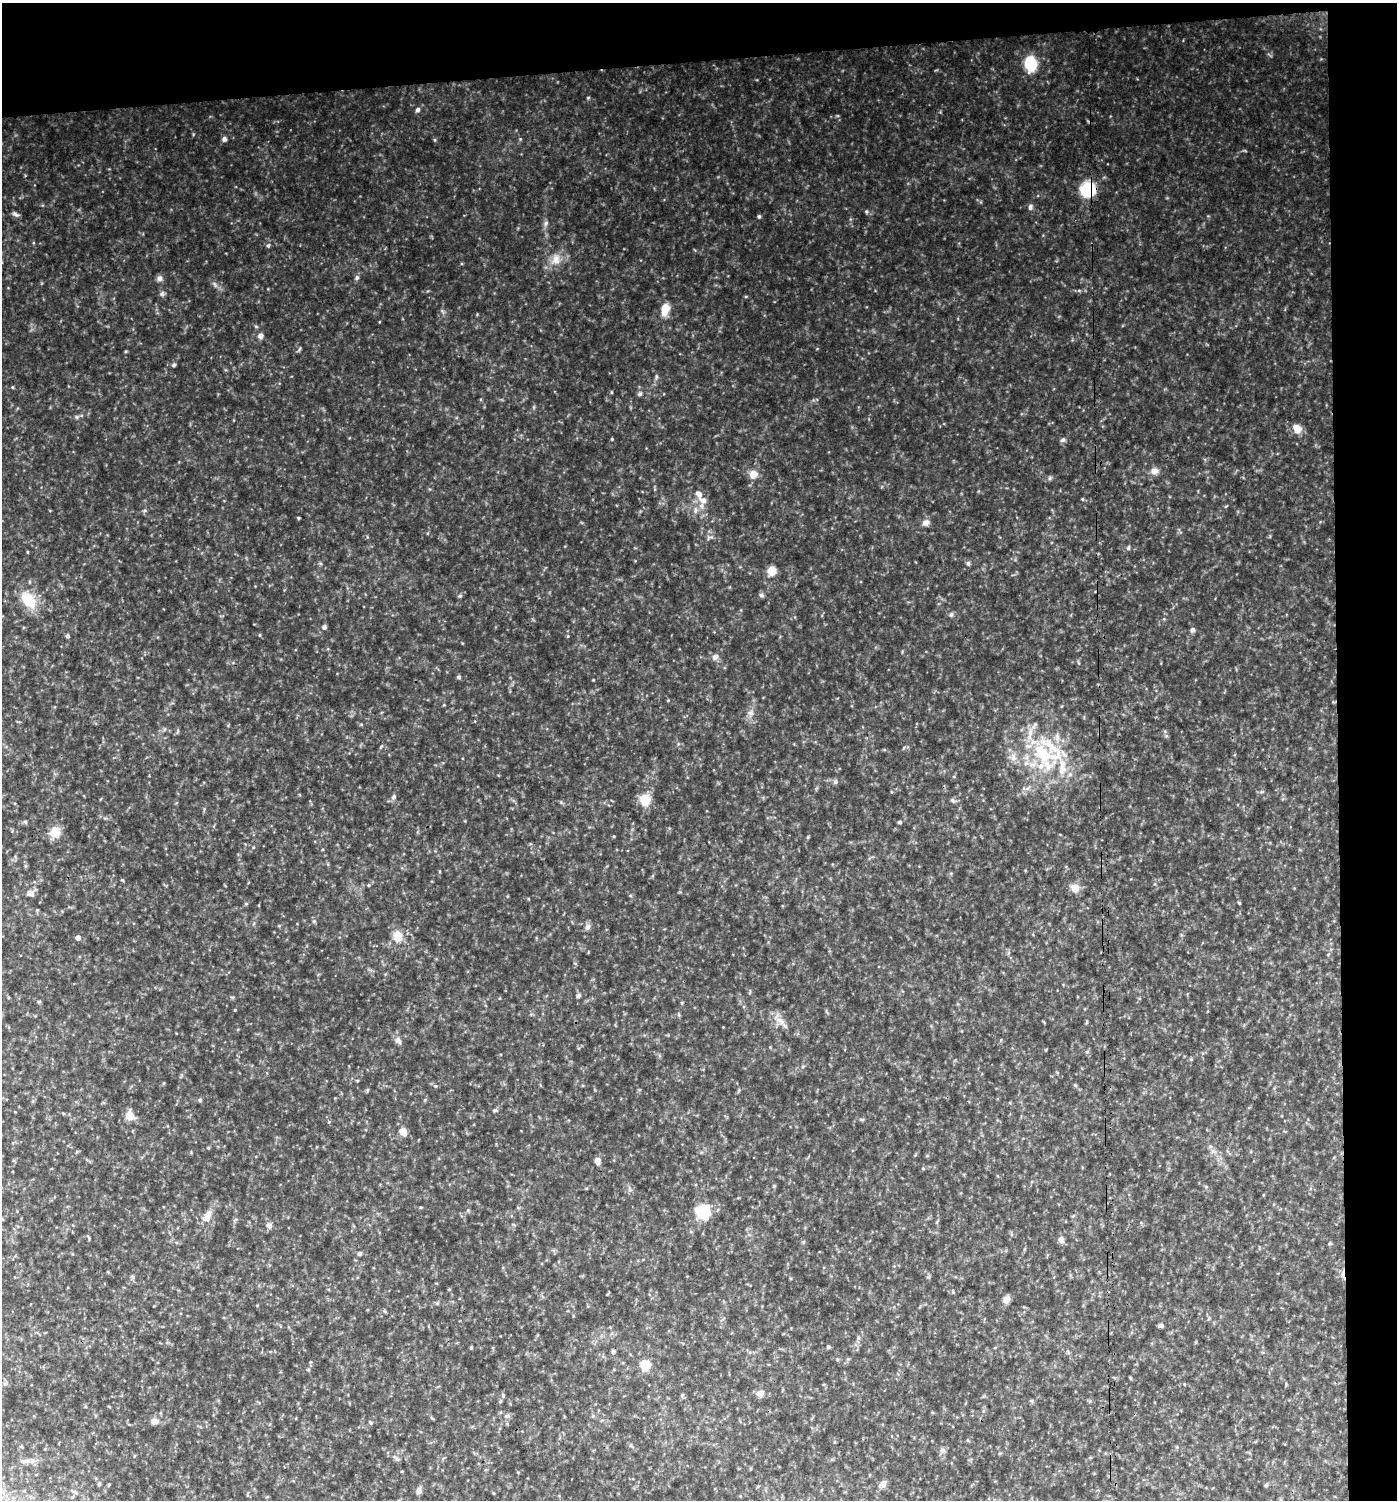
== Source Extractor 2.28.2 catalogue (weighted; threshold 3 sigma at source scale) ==
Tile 3 of 3 x 3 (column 3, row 1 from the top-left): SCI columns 2797-4191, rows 2996-4493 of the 4237 x 4493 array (HDU 1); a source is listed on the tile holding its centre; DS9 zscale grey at full resolution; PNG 1399 x 1502 px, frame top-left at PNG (2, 3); no overlay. Shown black and unused: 8% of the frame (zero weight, under 3 of 4 exposures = <1% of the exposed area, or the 3 px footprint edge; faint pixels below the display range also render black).
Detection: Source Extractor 2.28.2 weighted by HDU 2 'WHT'; one run over the whole footprint, this tile lists its part. Background 0.0791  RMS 0.0073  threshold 0.0327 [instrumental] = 3 sigma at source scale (4.5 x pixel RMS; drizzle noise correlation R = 1.50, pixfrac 1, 0.0396/0.0396 arcsec/px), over >= 5 px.
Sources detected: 98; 1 cosmic-ray / hot-pixel residue — not listed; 3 inside a brighter listed object's ellipse — not listed separately; the other 94 listed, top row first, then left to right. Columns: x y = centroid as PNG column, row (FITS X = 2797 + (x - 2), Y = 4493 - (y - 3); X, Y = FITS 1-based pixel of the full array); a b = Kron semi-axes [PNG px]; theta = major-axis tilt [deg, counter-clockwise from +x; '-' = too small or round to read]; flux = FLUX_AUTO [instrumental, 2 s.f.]
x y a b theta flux
1030 64 12 9 -86 30
588 98 5 3 - 0.62
418 110 5 4 - 1.9
224 139 7 6 - 1.9
1088 190 15 14 - 28
1030 207 8 5 83 1.7
866 211 5 4 - 0.92
15 214 11 5 -26 1.7
759 216 5 4 - 0.92
546 223 6 6 - 1.5
268 246 6 4 89 1.1
556 259 14 11 -88 6.5
159 278 7 7 - 2.5
357 278 7 5 68 1.4
162 294 6 6 - 1.5
665 309 11 7 77 12
260 336 7 6 - 2.7
174 365 5 5 - 1.3
656 377 6 4 73 1.1
611 392 5 3 - 0.57
640 394 6 6 - 1.4
1297 428 10 9 - 6.1
612 439 4 3 - 0.67
1063 440 7 6 - 1.7
1154 471 10 8 1 3.8
753 474 11 11 - 5.6
1050 478 6 4 71 1
1082 499 5 3 - 0.65
703 500 13 8 -23 4.7
696 510 7 4 70 1.5
298 518 4 3 - 0.76
926 522 10 7 21 3
1128 548 5 5 - 1.2
968 563 5 5 - 1.1
772 571 8 8 - 8.1
761 595 6 5 - 1.3
28 600 20 12 -51 20
951 614 6 5 - 1.2
324 627 5 5 - 1.8
1192 630 5 5 - 2
67 636 4 4 - 1.5
715 657 9 8 - 2.6
459 677 4 4 - 1.4
750 713 7 6 - 2.2
1042 753 40 22 -37 50
1013 757 9 4 -81 2.4
835 781 7 5 89 1.4
393 797 7 6 - 1.7
645 800 11 10 - 13
952 800 6 4 -45 1.2
25 822 5 4 - 1.1
899 822 4 4 - 1.3
55 832 13 12 - 8.9
808 837 5 3 - 0.69
1075 888 11 11 - 5.1
31 893 9 7 -5 3.1
1239 903 5 3 - 0.64
246 904 5 4 - 0.72
588 927 9 7 70 2.4
398 936 14 11 -74 8.6
78 938 4 4 - 2.9
578 996 5 5 - 1.6
235 1010 3 3 - 0.51
780 1021 15 7 -38 5.2
398 1040 12 7 -54 2.7
367 1090 6 3 71 0.84
200 1100 6 3 -72 0.81
129 1115 11 10 - 6.2
403 1132 11 9 -37 4.9
597 1161 8 6 -82 3
703 1212 14 14 - 22
207 1217 15 8 68 6.5
269 1226 8 7 - 2.4
1061 1240 10 6 -73 2.5
803 1242 5 3 - 0.75
359 1253 5 5 - 1.4
133 1277 6 4 -72 1.1
1006 1299 9 7 44 3.9
1161 1325 5 4 - 2.1
828 1346 5 4 - 0.84
471 1348 4 3 - 0.9
613 1351 4 4 - 1.7
645 1365 9 9 - 11
760 1393 9 8 - 3.4
682 1395 6 3 71 0.87
503 1396 5 4 - 0.96
507 1416 7 4 17 1.2
154 1421 8 7 - 3.5
371 1423 5 3 - 0.77
942 1450 7 7 - 2.1
26 1461 5 5 - 1.5
883 1484 10 8 24 3.1
1266 1485 5 5 - 1
419 1491 8 7 - 2.6
Overlapping masked pixels (flux is a lower limit): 1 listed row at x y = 1088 190
Unlisted compact peaks at least as high as the median listed source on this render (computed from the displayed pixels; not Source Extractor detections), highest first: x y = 435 140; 460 596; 256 326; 77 417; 193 134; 12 387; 520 139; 214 283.